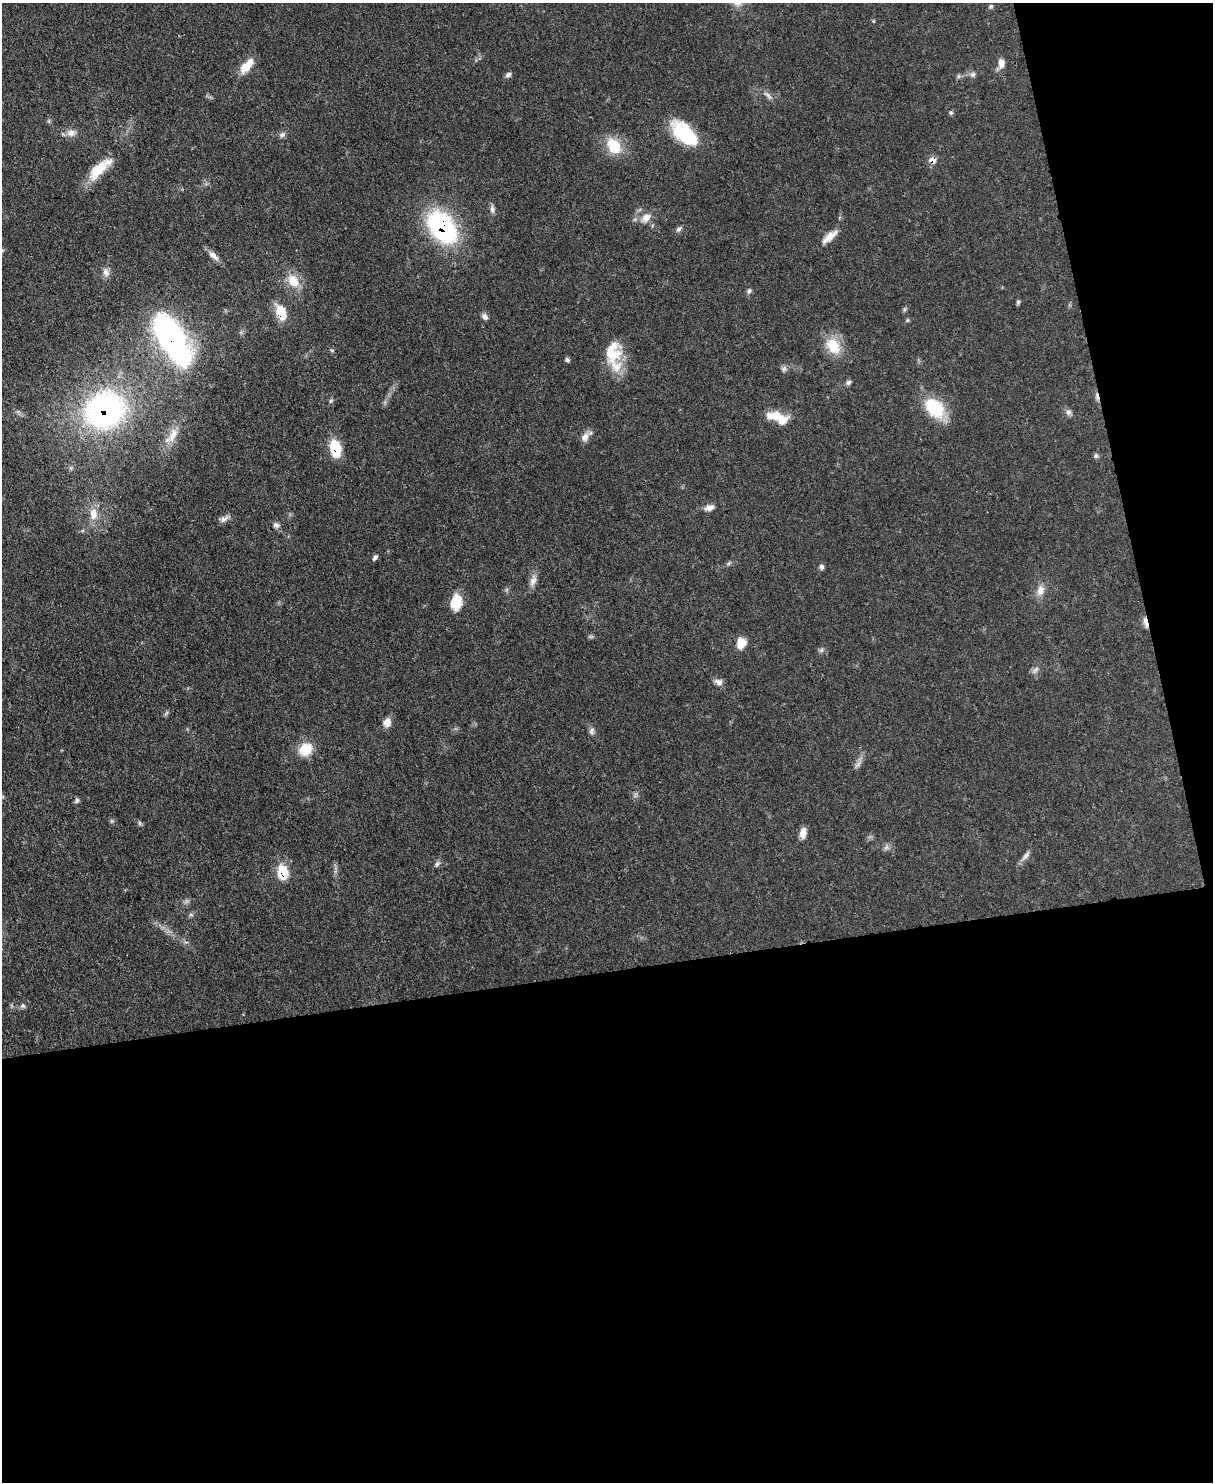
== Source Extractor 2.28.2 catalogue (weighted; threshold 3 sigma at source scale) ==
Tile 12 of 4 x 3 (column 4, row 3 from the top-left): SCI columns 3711-4921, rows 216-1695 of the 5000 x 4982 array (HDU 1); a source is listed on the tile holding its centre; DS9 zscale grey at full resolution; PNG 1215 x 1484 px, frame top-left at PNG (2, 3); no overlay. Shown black and unused: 40% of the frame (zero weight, under 3 of 4 exposures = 9% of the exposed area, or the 3 px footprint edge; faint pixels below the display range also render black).
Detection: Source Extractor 2.28.2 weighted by HDU 2 'WHT'; one run over the whole footprint, this tile lists its part. Background 0.0551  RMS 0.004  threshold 0.0179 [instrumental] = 3 sigma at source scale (4.5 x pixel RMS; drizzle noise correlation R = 1.50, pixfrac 1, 0.05/0.05 arcsec/px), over >= 5 px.
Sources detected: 70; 1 too faint to see at this stretch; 1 cosmic-ray / hot-pixel residue — not listed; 4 inside a brighter listed object's ellipse — not listed separately; the other 64 listed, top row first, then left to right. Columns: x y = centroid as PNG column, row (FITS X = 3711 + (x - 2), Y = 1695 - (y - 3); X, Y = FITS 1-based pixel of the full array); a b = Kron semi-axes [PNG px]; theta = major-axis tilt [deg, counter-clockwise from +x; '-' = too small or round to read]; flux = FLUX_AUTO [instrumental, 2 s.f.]
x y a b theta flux
1001 63 12 8 87 2.9
247 66 20 9 50 6.4
508 74 8 5 34 1.1
973 74 7 6 - 1.1
768 95 16 5 -47 1.5
951 113 6 3 -19 0.54
71 133 12 9 -4 2.6
685 134 31 15 -42 23
282 135 9 5 40 1
614 146 21 14 -53 10
932 160 8 6 -15 2.9
98 170 30 13 47 9.9
492 209 11 6 -80 1.4
646 218 14 10 48 3.2
442 227 32 21 -52 60
679 229 8 5 28 0.94
829 237 23 8 39 4.2
214 256 18 7 -41 2.3
106 272 13 8 -71 2
293 281 18 13 -56 6.6
749 291 6 6 - 0.83
1018 302 6 5 - 0.61
281 313 16 9 -73 8.3
485 317 9 7 -63 1.3
907 320 6 4 -72 0.45
172 339 54 23 -59 92
833 346 23 16 -58 9.3
567 360 6 5 - 0.79
616 366 27 15 -51 8
784 369 9 6 50 1.1
848 382 7 6 - 0.97
331 400 6 4 19 0.53
934 408 28 19 -49 16
105 410 38 32 25 91
1068 412 8 7 - 1.3
773 416 22 11 2 6.4
174 433 12 10 86 3.4
585 437 12 9 55 2.4
335 448 17 10 -78 12
1096 456 7 5 44 0.77
709 508 12 7 14 2.1
93 514 16 10 -85 4.5
224 519 14 6 32 1.8
276 525 9 6 -30 1.3
375 558 9 5 48 0.92
821 567 7 5 -68 1
533 581 13 8 57 2.3
1040 590 14 9 72 3.2
456 602 18 12 83 7.7
1145 622 13 5 -76 2.3
741 643 12 10 86 4.7
1035 670 12 4 48 1.2
718 682 11 7 -26 1.9
387 722 10 8 77 2.9
591 731 10 5 85 1.2
306 749 18 15 44 7.5
858 764 8 5 46 1.2
77 800 6 5 - 0.8
803 833 11 7 83 3.4
1026 856 16 5 50 1.7
437 864 6 6 - 0.92
283 872 15 10 -79 10
191 915 6 4 -19 0.59
23 1006 7 6 - 0.87
Overlapping masked pixels (flux is a lower limit): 8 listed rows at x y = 932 160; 442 227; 281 313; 172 339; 105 410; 335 448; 1145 622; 283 872